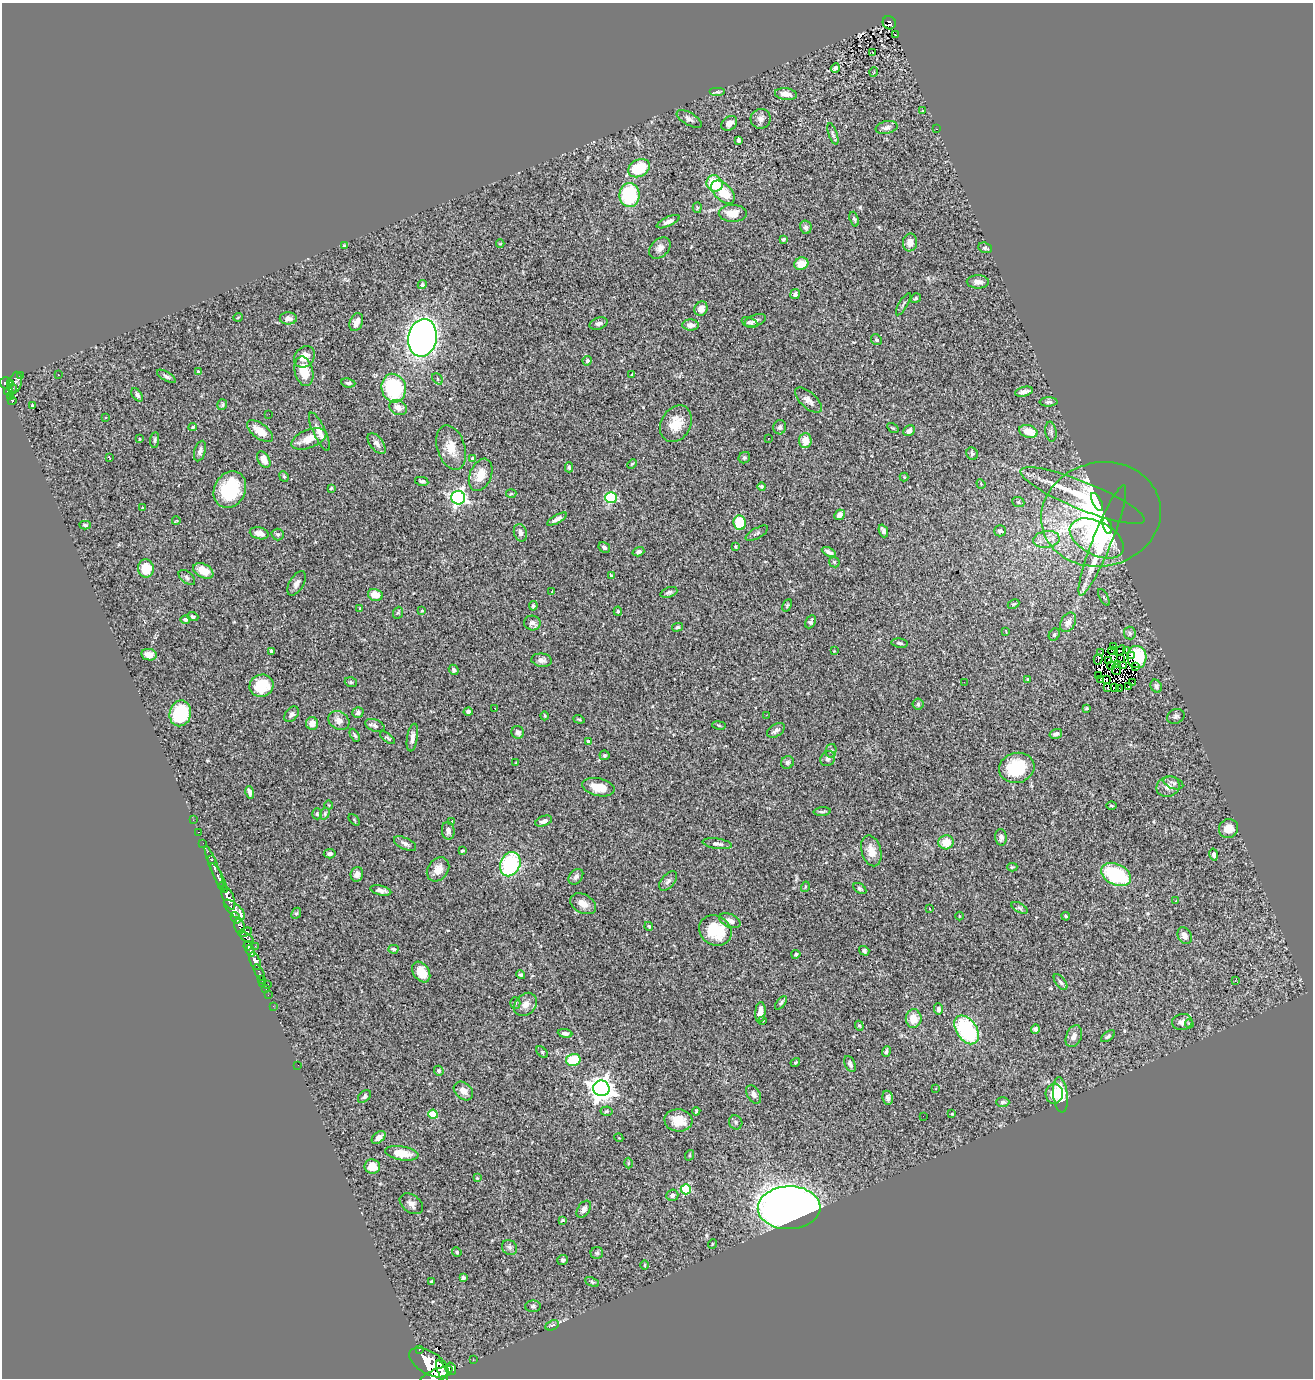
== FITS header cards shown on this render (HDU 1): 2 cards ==
NAXIS1  =                 1311
NAXIS2  =                 1376

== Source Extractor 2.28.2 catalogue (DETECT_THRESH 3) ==
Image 1311 x 1376 px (HDU 1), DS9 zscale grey, 1 PNG px = 1 image px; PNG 1315 x 1380 px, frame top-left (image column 1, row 1376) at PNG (2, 3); each listed source drawn as its Kron ellipse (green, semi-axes under 4 px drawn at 4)
Background 0.856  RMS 0.055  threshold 0.164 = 3 sigma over >= 5 px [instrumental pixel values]
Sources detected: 370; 8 with non-positive FLUX_AUTO (blend fragments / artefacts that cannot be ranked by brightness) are neither listed nor drawn; the other 362 listed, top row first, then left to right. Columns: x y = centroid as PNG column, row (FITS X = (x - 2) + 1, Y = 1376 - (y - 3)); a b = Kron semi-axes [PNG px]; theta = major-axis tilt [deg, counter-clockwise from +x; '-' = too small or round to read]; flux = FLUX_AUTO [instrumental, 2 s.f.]
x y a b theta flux
889 23 7 6 - 78
895 35 3 2 - 2.5
872 53 4 3 - 2.8
835 68 5 3 - 17
874 72 5 3 - 2.5
718 92 8 4 0 6.3
786 94 11 5 -7 29
923 111 3 3 - 3.3
689 119 14 6 -30 14
761 119 10 10 - 18
729 123 9 6 40 21
887 127 11 6 12 15
937 129 3 2 - 4.5
833 134 11 4 -70 7.2
738 140 4 3 - 8.7
639 168 11 8 28 140
715 183 8 8 - 130
723 192 14 8 -44 83
629 195 12 10 -89 270
697 208 5 4 - 4.8
733 213 14 8 -1 50
854 219 7 4 -72 6.9
668 222 12 4 25 14
806 227 6 5 - 9.9
783 239 4 3 - 4.9
910 242 9 7 81 32
500 244 4 3 - 2.9
344 245 4 3 - 2.7
660 248 12 8 46 22
985 248 7 5 -17 7.3
801 264 7 6 - 47
978 282 11 6 -1 21
422 285 5 4 - 5.9
795 294 5 5 - 9.8
916 298 5 4 - 6
903 304 12 3 59 6
701 309 7 6 - 30
238 317 4 3 - 3
288 318 8 6 0 15
755 321 11 5 19 14
356 322 9 6 67 25
749 322 8 4 -22 8.9
599 323 9 6 18 13
690 325 8 5 -3 18
422 338 19 14 80 2200
876 340 6 5 - 6.2
304 357 12 9 48 37
587 361 5 4 - 9.8
198 371 4 3 - 3.1
304 371 15 9 -76 81
632 374 4 2 - 3.9
21 375 3 3 - 24
58 375 2 2 - 2.6
166 376 11 4 -30 9.1
437 379 6 4 -48 7.1
6 383 6 5 - 440
15 383 11 6 76 340
348 383 7 4 -8 7.4
11 384 3 2 - 92
12 388 4 2 - 67
394 388 14 12 -75 300
8 391 4 4 - 150
1024 392 9 4 14 19
137 395 7 4 -53 9.9
10 396 4 3 - 72
808 400 17 8 -41 21
12 401 4 4 - 24
1048 402 9 4 0 9.5
32 405 3 3 - 7.8
222 405 5 5 - 5.8
398 407 9 7 -28 30
269 414 2 2 - 1.6
105 418 3 3 - 9.9
676 424 19 14 61 71
193 427 4 4 - 4.8
780 427 7 6 - 11
893 428 6 4 -32 5.4
260 431 15 7 -37 54
909 431 6 5 - 17
1028 431 9 6 -16 71
319 432 21 6 -65 30
1051 432 10 5 -81 12
768 438 2 2 - 2.8
140 439 3 3 - 3.2
309 439 18 9 20 51
155 440 8 4 85 6.6
805 440 7 6 - 43
377 444 12 6 -52 18
451 448 23 14 -72 66
200 451 10 5 73 13
972 454 6 5 - 6.8
109 457 3 2 - 5.6
744 458 6 5 - 6.3
264 459 9 5 -57 38
473 459 4 4 - 23
632 464 5 3 - 3.9
569 467 5 3 - 7.1
481 475 17 10 68 60
284 476 5 4 - 5.2
904 477 4 4 - 3.2
422 481 7 4 -11 6.5
981 484 5 4 - 3.5
762 486 4 4 - 5.4
331 488 3 3 - 4
230 490 19 15 61 210
511 493 5 3 - 4.1
1083 496 67 14 -22 250
458 498 7 6 - 1100
611 498 6 5 - 300
1018 502 6 5 - 6.8
1097 502 10 4 -62 96
143 508 3 2 - 3.4
1101 514 60 52 12 890
839 515 6 4 45 18
557 519 11 4 29 16
176 521 4 2 - 2.6
740 523 7 6 - 150
85 525 6 3 -3 7.1
1107 526 8 4 -71 62
883 531 6 4 -70 11
1000 531 6 5 - 10
259 533 9 6 -13 26
520 533 9 6 -75 15
757 533 12 5 29 8.7
278 534 6 6 - 6.8
1097 538 29 16 -27 250
1046 539 13 8 8 34
1102 540 59 9 68 220
604 547 6 4 -32 9.4
736 547 3 2 - 4.2
638 552 6 4 17 9.9
829 552 8 4 -27 13
834 562 6 5 - 5.4
146 568 9 8 - 71
203 571 11 6 -28 51
611 576 4 3 - 4.9
187 577 10 5 -40 9
296 583 13 7 60 18
552 592 3 2 - 3.8
669 592 9 5 20 8
375 595 7 6 - 48
1104 597 9 3 -61 5
1013 604 6 4 25 4.8
787 605 6 4 66 4.9
533 606 5 4 - 5.9
360 608 3 3 - 3.2
422 611 3 2 - 3
618 611 4 4 - 4.7
398 613 6 5 - 5.9
193 617 6 4 -20 6.6
185 619 5 4 - 8
811 622 7 5 62 9.2
1068 622 10 7 61 27
532 623 8 7 - 15
678 627 5 4 - 5.5
1006 632 3 2 - 2.6
1130 633 6 5 - 7
1054 635 6 5 - 5.7
900 643 8 4 -7 7.3
1114 647 3 2 - 7.4
1126 650 3 2 - 2.5
271 651 3 3 - 4.7
834 651 3 3 - 2.5
1113 651 5 2 - 0.6
1120 651 6 3 39 0.71
1101 653 3 2 - 5.3
149 655 8 5 -10 35
1131 655 3 3 - 12
1137 657 11 9 -83 160
1120 658 4 2 - 3.2
1098 659 5 3 - 10
542 660 10 6 -6 15
1109 661 3 2 - 5.3
1118 664 3 2 - 3.5
1111 665 4 2 - 5.1
1123 665 3 2 - 2.8
1136 667 3 2 - 5.8
454 670 5 4 - 11
1116 670 5 2 - 2
1098 676 4 2 - 4.1
1027 679 3 3 - 3.6
1106 679 3 2 - 4
1101 680 4 2 - 7.4
351 682 6 4 -19 5.5
964 682 2 2 - 2.6
1133 683 3 2 - 2.4
261 686 12 11 - 120
1156 686 7 5 -64 10
1129 687 3 2 - 7.4
1108 688 3 2 - 9.6
1114 688 4 3 - 5.8
1120 688 3 2 - 1.2
918 704 5 5 - 6.6
495 708 3 2 - 4.4
1086 708 4 3 - 4.3
358 712 5 5 - 9.8
468 712 4 4 - 9.2
180 713 13 11 77 260
292 714 9 6 50 13
766 715 3 2 - 5.3
545 716 4 3 - 3.2
1176 716 9 7 22 11
579 719 6 4 -19 4.8
339 721 11 8 -31 24
312 723 6 6 - 30
375 725 10 6 -22 12
719 725 7 3 -9 3.9
776 730 10 6 33 15
518 732 6 6 - 14
1056 734 6 4 16 16
355 735 7 3 -61 5.3
388 738 9 4 -36 6.3
412 738 14 5 81 21
588 742 4 3 - 13
831 751 7 5 76 7.9
604 755 5 5 - 7.1
828 759 8 7 - 11
787 762 7 6 - 8.1
516 763 3 2 - 2.5
1017 768 18 15 15 170
1173 783 10 5 -21 11
1168 786 12 10 21 27
598 787 17 8 -12 67
250 792 6 4 -77 15
329 805 4 3 - 2.8
1111 806 5 3 - 4.3
822 812 8 3 4 6.3
317 814 5 4 - 5.7
325 814 6 4 72 4.9
193 820 2 2 - 9.2
354 820 7 2 -46 3
452 821 3 2 - 6.3
544 821 9 5 21 15
1228 829 10 9 - 45
448 831 9 6 -84 16
198 832 3 2 - 12
1001 837 8 5 -84 13
946 842 7 7 - 59
203 843 2 2 - 8.4
405 844 12 5 -26 14
717 844 15 5 -8 14
462 851 3 3 - 5
871 851 16 10 -75 40
330 854 6 4 4 11
1214 855 6 4 -77 14
211 860 3 3 - 68
510 864 12 10 67 330
1012 867 5 4 - 4.8
214 868 23 3 -68 300
438 869 13 10 52 38
357 874 7 6 - 18
1116 875 16 10 -24 280
576 877 9 6 50 14
219 878 16 4 -64 920
668 881 11 6 49 14
223 886 4 3 - 290
805 887 5 3 - 3.8
860 889 7 4 -32 5.9
381 890 10 4 -14 14
228 898 12 5 -68 2300
1176 901 3 3 - 7.2
583 904 14 9 -28 31
1020 908 9 4 -27 7.5
929 909 3 2 - 3
234 910 13 6 -42 1100
296 913 6 4 66 5.6
959 916 4 3 - 3.2
1066 916 4 3 - 4.9
236 918 6 4 -60 360
730 921 11 6 -22 22
240 926 7 5 -80 530
649 926 4 3 - 5
715 930 17 14 -32 140
245 932 7 4 18 440
1185 936 9 6 -63 21
247 938 8 4 -33 390
248 946 5 4 - 320
255 946 2 2 - 15
394 949 5 4 - 6.1
250 951 6 3 -69 610
864 951 5 4 - 8
796 954 4 4 - 6.4
255 961 9 5 -69 900
259 972 8 3 -63 110
421 972 11 8 -57 62
521 975 5 4 - 6.4
262 979 2 2 - 5.6
1235 980 3 2 - 64
1061 982 9 5 -52 9.4
263 983 2 2 - 9.5
268 984 2 2 - 36
266 989 2 2 - 7.6
268 995 2 2 - 11
515 1003 5 5 - 6.1
781 1003 8 4 50 7.3
525 1004 13 10 47 29
273 1006 2 2 - 8.7
938 1009 6 4 -88 12
760 1012 10 5 85 27
914 1018 9 8 - 57
762 1020 3 2 - 3.1
1182 1022 10 8 9 22
1189 1024 4 3 - 5
859 1026 5 4 - 4.1
1035 1029 5 4 - 9.8
967 1030 16 10 -55 340
565 1033 7 4 -7 11
1074 1036 11 7 67 23
1108 1036 8 4 36 7
886 1051 5 3 - 7
542 1052 7 4 -45 4.9
573 1060 7 6 - 130
795 1062 5 3 - 4.3
850 1064 8 5 -64 10
298 1065 2 2 - 6.4
439 1071 5 4 - 5
601 1088 8 8 - 3500
936 1089 2 2 - 2.4
463 1091 11 8 -41 27
754 1094 10 6 -58 14
1054 1094 10 8 86 61
1060 1095 18 7 -83 120
364 1096 7 5 44 9.1
888 1098 7 5 -79 12
1003 1102 6 4 0 8.1
606 1111 6 4 4 5.9
696 1111 4 3 - 4.6
433 1114 5 4 - 120
952 1114 3 2 - 2.9
923 1116 2 2 - 1.5
678 1120 14 11 -5 71
736 1122 7 6 - 9.5
379 1137 8 5 42 22
619 1138 4 3 - 3.3
402 1153 17 7 -9 60
690 1155 5 3 - 3.3
628 1163 5 3 - 3.3
372 1166 8 7 - 43
477 1178 4 4 - 2.9
686 1189 5 5 - 210
672 1195 6 5 - 14
411 1204 13 9 -37 20
789 1208 31 21 1 3700
584 1209 9 6 56 18
563 1220 3 3 - 3.7
712 1244 5 3 - 2.8
509 1247 8 7 - 11
457 1252 5 4 - 4.5
597 1253 6 6 - 7.2
563 1260 5 5 - 6.7
644 1265 5 3 - 3.2
463 1278 4 3 - 6.1
431 1282 3 3 - 6.1
592 1282 7 4 -25 5.1
533 1306 8 5 1 7.4
552 1325 7 4 24 10
419 1349 3 3 - 88
473 1360 3 2 - 5
429 1363 22 11 -31 4100
452 1369 6 3 -72 360
442 1371 11 4 -68 1400
436 1375 17 6 24 2600
At the frame edge (FLAGS 8, measured only in part): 1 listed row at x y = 436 1375
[8 non-positive-flux detections neither listed nor drawn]